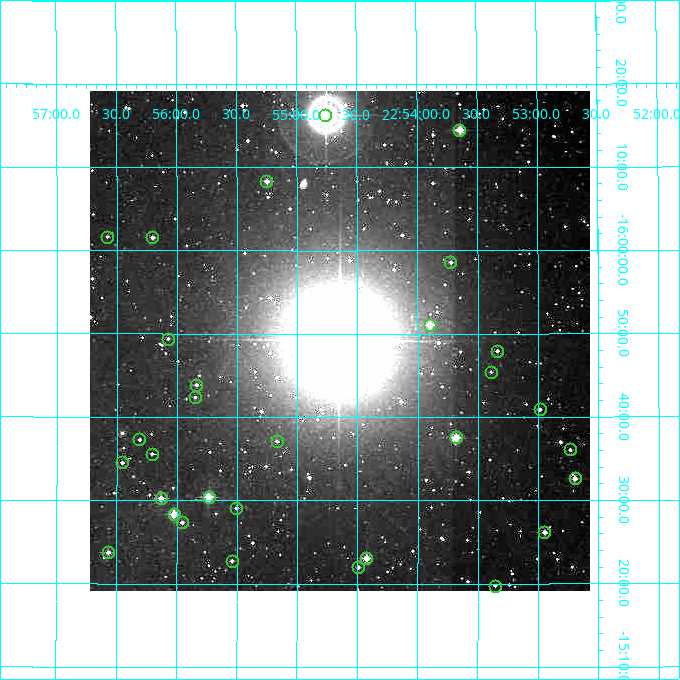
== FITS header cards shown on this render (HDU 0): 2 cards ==
NAXIS1  =                  500
NAXIS2  =                  500

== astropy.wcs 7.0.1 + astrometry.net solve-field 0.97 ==
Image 500 x 500 px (HDU 0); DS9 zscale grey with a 90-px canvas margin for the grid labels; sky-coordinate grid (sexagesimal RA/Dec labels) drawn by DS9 from the SOLVED WCS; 31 Tycho-2 reference stars matched to detected sources circled (green)
Header WCS: none
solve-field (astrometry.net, Tycho-2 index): SOLVED blind (the file carries no WCS)
Solved WCS: RA---TAN-SIP/DEC--TAN-SIP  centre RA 22:54:39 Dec -15:49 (343.66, -15.82 deg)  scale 7.2 arcsec/px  FOV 60.0' x 60.0'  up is -180 deg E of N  parity flipped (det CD > 0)
(file carries no celestial WCS; the grid is the blind solution)
Tycho-2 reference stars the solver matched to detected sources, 31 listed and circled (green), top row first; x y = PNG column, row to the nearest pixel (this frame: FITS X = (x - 90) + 1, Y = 500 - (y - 91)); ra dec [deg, ICRS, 3 dp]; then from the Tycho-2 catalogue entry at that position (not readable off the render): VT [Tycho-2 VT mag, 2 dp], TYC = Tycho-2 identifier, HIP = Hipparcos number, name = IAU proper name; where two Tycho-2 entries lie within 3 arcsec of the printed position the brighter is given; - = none
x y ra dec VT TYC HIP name
325 115 343.689 -16.272 5.66 6387-1383-1 113148 -
459 130 343.411 -16.241 8.99 6387-319-1 113047 -
266 181 343.813 -16.138 10.46 6387-681-1 - -
107 237 344.145 -16.027 11.70 6394-534-1 - -
152 237 344.051 -16.026 10.91 6394-772-1 - -
450 262 343.431 -15.976 11.64 6387-333-1 - -
430 325 343.475 -15.852 9.51 6387-213-1 - -
168 339 344.018 -15.823 12.07 6394-615-1 - -
497 351 343.335 -15.799 11.24 6387-542-1 - -
491 372 343.348 -15.757 12.12 6387-364-1 - -
196 385 343.960 -15.731 11.18 6387-413-1 - -
195 397 343.962 -15.707 11.59 6387-488-1 - -
540 409 343.247 -15.682 10.99 6387-268-1 - -
456 437 343.420 -15.626 8.93 6387-161-1 113050 -
139 439 344.078 -15.622 12.15 6394-1178-1 - -
277 441 343.792 -15.619 11.75 6387-43-1 - -
570 449 343.183 -15.601 11.27 6387-689-1 - -
152 454 344.052 -15.593 11.98 6394-1149-1 - -
122 462 344.114 -15.575 11.42 6394-820-1 - -
575 478 343.174 -15.544 10.14 6387-121-1 - -
209 497 343.934 -15.507 8.85 6387-193-1 - -
161 498 344.033 -15.504 9.96 6394-826-1 - -
236 508 343.877 -15.485 11.53 6387-365-1 - -
174 514 344.006 -15.473 9.24 6394-670-1 - -
182 522 343.989 -15.456 11.69 6387-70-1 - -
544 532 343.237 -15.436 10.28 6387-432-1 - -
108 552 344.142 -15.396 10.74 6394-388-1 - -
366 558 343.606 -15.384 9.52 6387-246-1 - -
232 561 343.886 -15.379 11.16 6387-99-1 - -
358 567 343.624 -15.367 11.41 6387-706-1 - -
495 586 343.339 -15.330 11.88 6387-254-1 - -